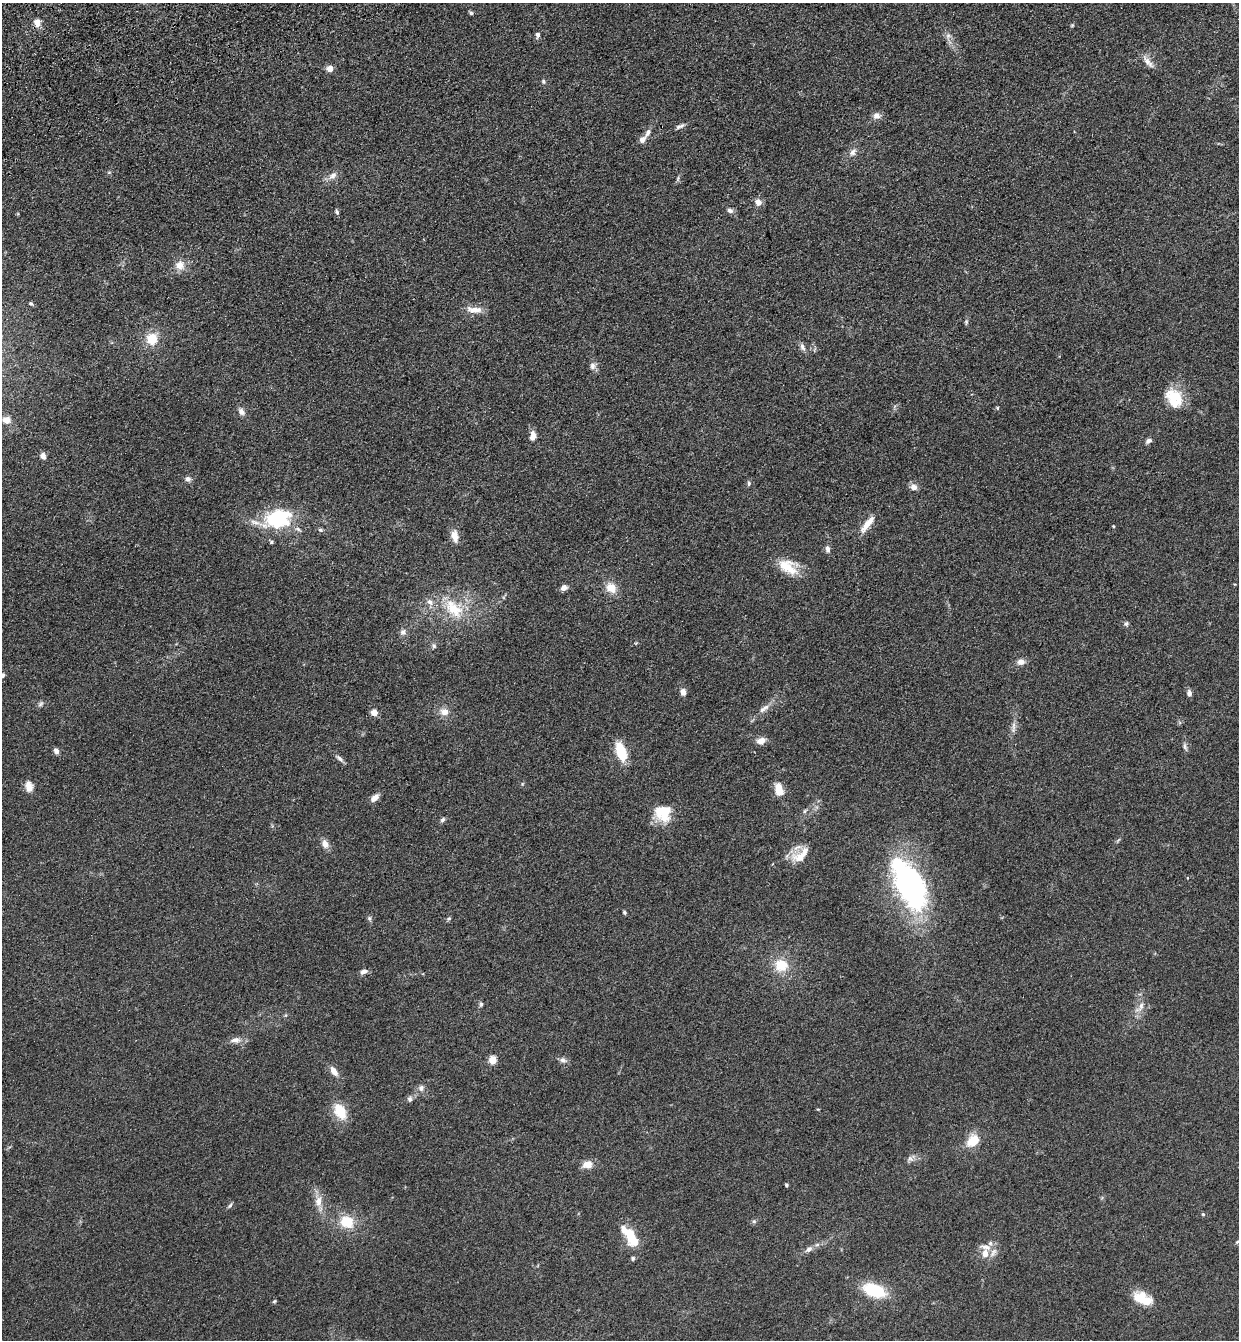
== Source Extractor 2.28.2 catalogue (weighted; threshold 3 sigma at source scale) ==
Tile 11 of 4 x 4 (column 3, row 3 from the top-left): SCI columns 2674-3910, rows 1452-2789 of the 5469 x 5580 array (HDU 1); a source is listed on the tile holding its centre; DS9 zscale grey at full resolution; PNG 1241 x 1342 px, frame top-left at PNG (2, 3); no overlay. Shown black and unused: <1% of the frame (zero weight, under 3 of 4 exposures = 6% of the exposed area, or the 3 px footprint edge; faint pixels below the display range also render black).
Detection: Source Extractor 2.28.2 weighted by HDU 2 'WHT'; one run over the whole footprint, this tile lists its part. Background 0.157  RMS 0.01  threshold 0.045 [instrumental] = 3 sigma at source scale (4.5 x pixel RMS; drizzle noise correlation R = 1.50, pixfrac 1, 0.05/0.05 arcsec/px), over >= 5 px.
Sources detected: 110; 8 inside a brighter listed object's ellipse — not listed separately; the other 102 listed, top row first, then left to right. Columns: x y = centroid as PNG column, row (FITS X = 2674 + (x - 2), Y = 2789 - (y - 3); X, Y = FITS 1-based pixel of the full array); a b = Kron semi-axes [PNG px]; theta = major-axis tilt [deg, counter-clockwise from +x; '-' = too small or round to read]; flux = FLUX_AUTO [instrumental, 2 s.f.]
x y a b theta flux
471 13 6 5 - 1.4
37 22 9 7 -75 7.8
1072 25 5 4 - 0.97
538 35 7 5 87 2.8
948 36 7 6 - 3.4
1147 61 17 7 -56 6.8
329 68 8 7 - 5.3
543 81 6 6 - 1.8
877 116 9 9 - 5
680 126 13 5 26 3.1
642 139 10 7 45 4.7
853 152 11 8 49 4.8
109 172 6 4 19 1.2
332 176 14 7 41 5.8
678 178 8 4 89 1.6
758 202 8 8 - 5.6
730 210 8 6 -18 3
337 212 7 4 -67 1.9
180 265 12 11 - 10
31 303 6 4 -46 1.5
474 310 18 8 -5 11
966 322 8 5 -83 1.6
152 339 15 14 - 17
802 347 9 6 -65 3.6
592 366 11 8 -87 4.3
1174 398 26 19 -62 28
997 408 5 4 - 1.2
241 411 10 7 -52 4.6
6 420 10 8 -7 7.4
533 436 12 7 83 7.1
1148 441 8 5 34 3.2
43 456 8 6 -63 4.2
188 479 8 7 - 3.4
749 483 6 5 - 1.7
913 487 9 8 - 5.1
277 519 30 20 16 73
867 524 25 7 52 11
1113 526 4 3 - 0.82
320 530 6 5 - 1.7
454 536 14 8 -79 9.3
271 542 6 5 - 1.3
827 549 10 6 -84 3.5
788 567 27 16 -36 22
564 588 7 6 - 5
611 588 13 11 -37 13
453 609 34 19 -45 37
1126 624 7 6 - 2
403 632 9 7 87 3.6
434 646 6 6 - 1.9
1021 662 9 7 7 5.4
2 675 7 6 - 2.5
683 692 7 6 - 5.7
1189 693 8 6 -74 3.4
40 704 8 5 37 2.2
763 709 9 6 33 4
374 712 5 4 - 17
444 712 11 9 -7 7.7
1013 727 19 4 83 4.9
761 741 9 7 18 7.8
1185 746 12 5 -75 2.8
56 751 8 6 -53 3.2
621 752 18 9 -70 33
340 758 12 5 -43 3.4
29 786 14 9 -82 7.6
779 790 12 7 -79 16
375 798 10 6 43 6.8
663 813 21 20 - 25
443 820 7 5 46 2.3
325 844 10 7 -64 7.1
800 855 28 13 36 17
910 885 48 23 -62 250
624 912 5 4 - 1.4
369 918 7 5 -73 1.9
449 919 6 5 - 1.6
781 965 18 17 - 22
363 972 9 6 17 3.8
481 1004 7 5 76 1.8
1141 1006 18 6 63 6.8
235 1040 14 8 5 6.2
493 1060 5 5 - 30
563 1060 10 7 -20 3.8
334 1071 13 7 -55 7.4
421 1088 8 7 - 4.2
410 1099 8 7 - 2.8
340 1111 21 13 -61 21
973 1141 11 8 46 24
910 1159 10 7 -44 3.4
587 1164 13 10 19 8.6
786 1185 4 3 - 1.7
319 1201 15 9 84 9.5
230 1205 7 4 53 1.9
1203 1214 5 4 - 1.2
754 1221 6 5 - 1.7
347 1222 17 15 -29 24
631 1237 25 11 -60 26
1237 1242 6 4 44 1.2
809 1249 10 7 37 4.3
985 1253 14 9 87 8.7
633 1258 6 5 - 1.7
874 1290 26 14 -20 38
1143 1298 25 13 -25 20
274 1301 6 3 37 1.1
Isophote crosses this tile's border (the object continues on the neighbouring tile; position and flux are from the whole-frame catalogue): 1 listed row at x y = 2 675